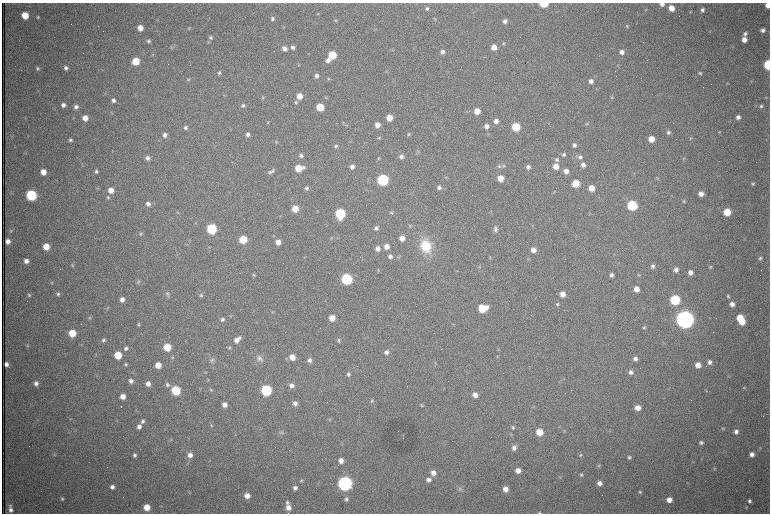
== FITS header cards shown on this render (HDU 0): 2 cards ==
NAXIS1  =                 1536 /fastest changing axis
NAXIS2  =                 1023 /next to fastest changing axis

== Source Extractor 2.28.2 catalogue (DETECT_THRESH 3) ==
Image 1536 x 1023 px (HDU 0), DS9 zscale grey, zoomed out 1/2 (1 PNG px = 2 x 2 image px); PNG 772 x 516 px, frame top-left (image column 1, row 1022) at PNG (2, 3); no overlay
Background 1050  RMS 16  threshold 48.7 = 3 sigma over >= 5 px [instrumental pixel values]
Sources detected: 358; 71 cannot appear on this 1/2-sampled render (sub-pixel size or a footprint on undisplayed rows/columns) and are not listed; the other 287 listed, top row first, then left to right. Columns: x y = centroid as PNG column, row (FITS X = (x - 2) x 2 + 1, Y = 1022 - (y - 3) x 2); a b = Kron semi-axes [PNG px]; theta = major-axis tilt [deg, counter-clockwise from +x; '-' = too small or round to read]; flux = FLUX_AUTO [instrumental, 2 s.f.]
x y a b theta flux
543 4 5 3 - 1.2e+05
662 4 5 4 - 1.1e+04
768 5 4 4 - 2.6e+04
427 8 5 4 - 6.6e+03
671 8 5 5 - 3.4e+04
646 9 4 3 - 2.5e+03
702 10 5 4 - 1.0e+04
690 12 4 3 - 2.2e+03
317 14 4 3 - 3.0e+03
25 15 5 5 - 6.6e+04
38 17 5 4 - 4.9e+03
273 19 5 4 - 7.6e+03
435 19 5 3 - 3.0e+03
335 20 4 4 - 3.5e+03
505 21 5 5 - 1.2e+04
627 26 5 4 - 4.3e+03
140 28 5 4 - 3.2e+04
189 28 5 4 - 4.3e+03
763 30 5 4 - 1.2e+04
745 34 6 5 - 9.8e+03
211 38 6 5 - 7.5e+03
744 39 5 5 - 2.3e+04
148 41 4 4 - 5.8e+03
503 44 5 3 - 3.9e+03
173 46 4 2 - 3.5e+03
293 47 5 5 - 9.3e+03
494 47 5 5 - 2.9e+04
285 49 5 5 - 1.8e+04
442 52 5 5 - 1.3e+04
622 52 5 5 - 1.7e+04
152 55 3 2 - 1.9e+03
332 55 5 5 - 1.2e+05
328 60 5 5 - 1.4e+04
136 61 5 5 - 8.9e+04
190 65 2 1 - 9.9e+04
298 65 4 2 - 2.3e+03
768 65 5 4 - 2.3e+05
38 68 5 4 - 5.5e+03
66 68 5 5 - 1.0e+04
219 73 5 5 - 6.0e+03
700 73 5 4 - 5.3e+03
317 76 5 5 - 1.1e+04
188 79 5 5 - 4.9e+03
328 79 4 4 - 4.1e+03
591 81 6 5 - 1.4e+04
751 81 3 3 - 2.2e+03
727 83 4 3 - 2.6e+03
105 94 4 3 - 3.1e+03
299 96 5 5 - 3.3e+04
263 97 5 4 - 3.9e+03
326 97 4 4 - 3.0e+03
612 97 5 4 - 3.6e+03
113 100 5 5 - 1.1e+04
296 102 5 5 - 5.6e+03
63 105 5 4 - 1.3e+04
243 105 5 4 - 6.7e+03
761 106 5 5 - 7.3e+03
76 107 5 5 - 1.2e+04
320 107 5 5 - 9.4e+04
477 111 5 5 - 4.2e+04
738 117 5 4 - 1.3e+04
85 118 5 5 - 3.1e+04
389 118 5 5 - 4.3e+04
496 121 5 5 - 1.7e+04
268 123 4 3 - 3.0e+03
343 123 4 4 - 3.1e+03
587 124 5 4 - 4.0e+03
377 125 5 4 - 2.3e+04
347 126 3 3 - 2.6e+03
486 126 5 5 - 1.6e+04
516 127 5 5 - 1.3e+05
186 128 5 4 - 8.1e+03
230 128 3 2 - 2.0e+03
668 132 5 4 - 7.1e+03
719 132 4 4 - 3.6e+03
248 134 5 5 - 1.0e+04
408 134 4 4 - 4.1e+03
165 135 5 5 - 1.2e+04
11 136 3 2 - 1.7e+03
379 138 4 4 - 3.7e+03
691 138 4 4 - 3.3e+03
651 139 5 5 - 4.4e+04
70 140 5 5 - 7.5e+03
574 145 4 4 - 1.0e+04
336 146 5 4 - 5.7e+03
418 151 5 2 - 2.8e+03
564 154 5 4 - 6.7e+03
301 156 5 4 - 7.9e+03
401 156 5 5 - 1.1e+04
580 157 6 5 - 9.8e+03
147 158 5 5 - 1.3e+04
378 158 4 4 - 3.5e+03
557 159 5 5 - 6.0e+03
684 159 4 4 - 3.6e+03
583 165 5 5 - 1.4e+04
499 166 6 4 40 5.8e+03
503 166 5 5 - 5.3e+03
556 166 5 5 - 3.2e+04
352 167 5 4 - 1.3e+04
528 167 5 4 - 9.3e+03
299 168 6 5 - 7.1e+04
96 171 4 4 - 6.9e+03
272 171 6 5 - 6.5e+03
566 171 5 5 - 1.8e+04
43 172 5 5 - 3.7e+04
270 172 5 5 - 6.4e+03
446 177 3 2 - 2.3e+03
500 178 5 5 - 4.3e+04
657 178 4 3 - 3.2e+03
383 180 6 5 - 4.8e+05
576 183 5 5 - 8.5e+04
753 184 4 4 - 5.2e+03
98 188 4 3 - 2.9e+03
307 188 5 4 - 7.1e+03
439 188 5 5 - 9.9e+03
591 188 5 4 - 3.4e+04
111 190 5 5 - 3.4e+04
554 192 4 2 - 2.1e+03
12 193 4 3 - 2.3e+03
701 194 5 5 - 2.1e+04
31 195 6 5 - 3.7e+05
108 197 5 4 - 4.9e+03
684 201 4 4 - 4.1e+03
148 204 6 5 - 1.3e+04
632 205 6 5 - 2.6e+05
295 209 5 5 - 4.7e+04
391 212 5 4 - 4.5e+03
727 212 5 5 - 8.4e+04
177 213 3 3 - 2.4e+03
340 214 6 5 - 2.8e+05
410 226 4 4 - 2.8e+03
496 227 6 4 -45 6.0e+03
376 228 5 5 - 9.6e+03
211 229 6 5 - 2.9e+05
495 230 6 5 - 7.9e+03
11 231 4 4 - 3.3e+03
141 234 5 5 - 5.4e+03
402 238 5 5 - 2.6e+04
243 239 5 5 - 1.1e+05
8 241 4 4 - 1.8e+04
278 242 5 5 - 2.4e+04
187 244 4 3 - 2.5e+03
387 246 6 6 - 2.4e+04
426 246 13 11 -63 1.1e+05
46 247 5 5 - 5.2e+04
378 248 5 5 - 2.0e+04
533 250 5 5 - 2.4e+04
177 254 3 2 - 2.1e+03
390 257 5 5 - 1.1e+04
490 258 3 2 - 1.7e+03
760 258 5 4 - 6.7e+03
394 259 2 2 - 1.7e+03
26 261 5 5 - 1.8e+04
73 265 5 4 - 3.9e+03
653 266 5 4 - 8.2e+03
479 267 4 3 - 3.0e+03
710 267 5 4 - 4.9e+03
378 270 4 4 - 2.9e+03
676 270 5 5 - 1.4e+04
690 272 5 4 - 1.7e+04
254 275 5 4 - 3.7e+03
611 275 5 4 - 1.0e+04
639 275 4 3 - 2.9e+03
347 279 6 5 - 4.4e+05
52 282 5 4 - 3.7e+03
138 282 7 4 64 5.5e+03
636 289 5 5 - 3.0e+04
58 294 5 5 - 6.3e+03
167 294 9 4 -84 6.4e+03
562 294 5 5 - 2.6e+04
29 295 5 4 - 5.0e+03
201 295 5 5 - 5.2e+03
728 296 5 4 - 5.9e+03
122 300 5 5 - 1.8e+04
675 300 5 5 - 2.7e+05
557 304 6 5 - 6.7e+03
732 304 5 5 - 1.7e+04
108 308 4 4 - 3.2e+03
482 308 6 5 - 1.2e+05
273 312 4 3 - 2.9e+03
231 316 4 4 - 2.9e+03
90 318 4 4 - 3.7e+03
332 318 5 5 - 3.9e+04
740 318 5 5 - 6.9e+04
222 319 5 5 - 8.1e+03
685 319 7 6 - 4.0e+06
742 322 5 5 - 5.6e+04
138 324 5 5 - 5.2e+03
453 324 3 2 - 1.9e+03
644 327 4 4 - 4.7e+03
72 333 5 5 - 8.4e+04
237 339 8 5 41 2.2e+04
103 340 4 4 - 7.0e+03
338 340 5 4 - 5.4e+03
27 346 4 4 - 3.2e+03
167 347 5 5 - 9.3e+04
229 347 4 4 - 4.3e+03
126 348 5 5 - 9.3e+03
386 352 5 5 - 1.2e+04
118 355 5 5 - 9.6e+04
172 357 4 4 - 3.8e+03
292 357 5 5 - 3.8e+04
498 357 4 2 - 2.5e+03
259 359 9 7 -62 1.5e+04
635 359 5 5 - 1.3e+04
212 360 6 6 - 8.2e+03
309 360 5 5 - 1.2e+04
710 362 5 5 - 1.3e+04
435 363 4 3 - 3.1e+03
6 364 4 3 - 1.4e+04
125 364 5 4 - 5.2e+03
158 365 5 4 - 3.9e+04
698 365 5 5 - 3.1e+04
205 372 5 3 - 2.6e+03
631 372 5 5 - 1.2e+04
348 374 5 5 - 8.2e+03
208 380 4 3 - 2.6e+03
131 381 5 5 - 1.4e+04
36 383 5 4 - 1.2e+04
148 384 5 5 - 1.9e+04
167 384 5 5 - 7.6e+03
291 386 5 5 - 1.5e+04
744 388 4 4 - 3.2e+03
176 390 5 5 - 2.0e+05
211 390 5 4 - 4.0e+03
266 390 6 5 - 3.6e+05
706 391 3 2 - 1.9e+03
565 393 2 1 - 2.0e+03
475 395 5 5 - 2.4e+04
123 396 5 5 - 2.7e+04
372 401 5 5 - 5.2e+03
295 403 5 4 - 1.3e+04
225 405 5 5 - 1.9e+04
421 405 5 4 - 4.2e+03
121 406 2 1 - 3.5e+03
638 408 6 5 - 3.1e+04
329 420 4 4 - 3.6e+03
143 421 6 5 - 9.2e+03
211 425 5 4 - 3.6e+03
139 427 6 5 - 1.5e+04
513 428 5 4 - 5.8e+03
723 428 4 4 - 3.6e+03
564 431 4 2 - 2.2e+03
282 432 6 4 -32 5.2e+03
539 432 5 5 - 6.8e+04
736 432 5 5 - 1.4e+04
511 434 4 3 - 2.8e+03
170 440 4 4 - 3.2e+03
701 443 5 5 - 7.2e+03
514 448 6 5 - 1.5e+04
760 448 4 3 - 2.9e+03
54 454 4 3 - 3.3e+03
752 454 5 5 - 1.6e+04
135 455 5 5 - 8.5e+03
190 455 6 6 - 1.9e+04
580 455 5 4 - 4.2e+03
629 457 4 4 - 6.9e+03
341 461 5 5 - 2.0e+04
692 462 4 2 - 2.4e+03
599 466 4 4 - 3.8e+03
714 468 4 3 - 3.4e+03
518 470 5 5 - 2.4e+04
433 473 6 5 - 2.4e+04
581 475 4 4 - 5.7e+03
559 477 5 2 - 2.7e+03
428 480 6 5 - 1.3e+04
301 481 5 4 - 5.3e+03
345 483 6 6 - 1.5e+06
599 483 5 5 - 1.8e+04
112 487 4 4 - 1.2e+04
295 488 4 4 - 1.1e+04
460 489 7 6 - 9.7e+03
505 489 5 4 - 2.8e+04
640 492 4 4 - 4.0e+03
247 496 5 5 - 3.0e+04
62 499 4 4 - 5.3e+03
346 499 4 4 - 7.9e+03
669 500 5 4 - 2.8e+04
749 501 5 4 - 7.7e+03
287 503 6 4 -71 6.3e+03
10 506 5 5 - 6.6e+03
161 506 4 3 - 2.7e+03
147 507 5 5 - 4.8e+04
288 507 6 6 - 2.3e+04
746 508 4 4 - 3.1e+03
11 510 8 6 -85 1.6e+04
539 513 5 3 - 4.1e+03
At the frame edge (FLAGS 8, measured only in part): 5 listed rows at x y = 543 4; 662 4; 768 5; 768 65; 539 513
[71 sub-pixel or undisplayed-footprint detections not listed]